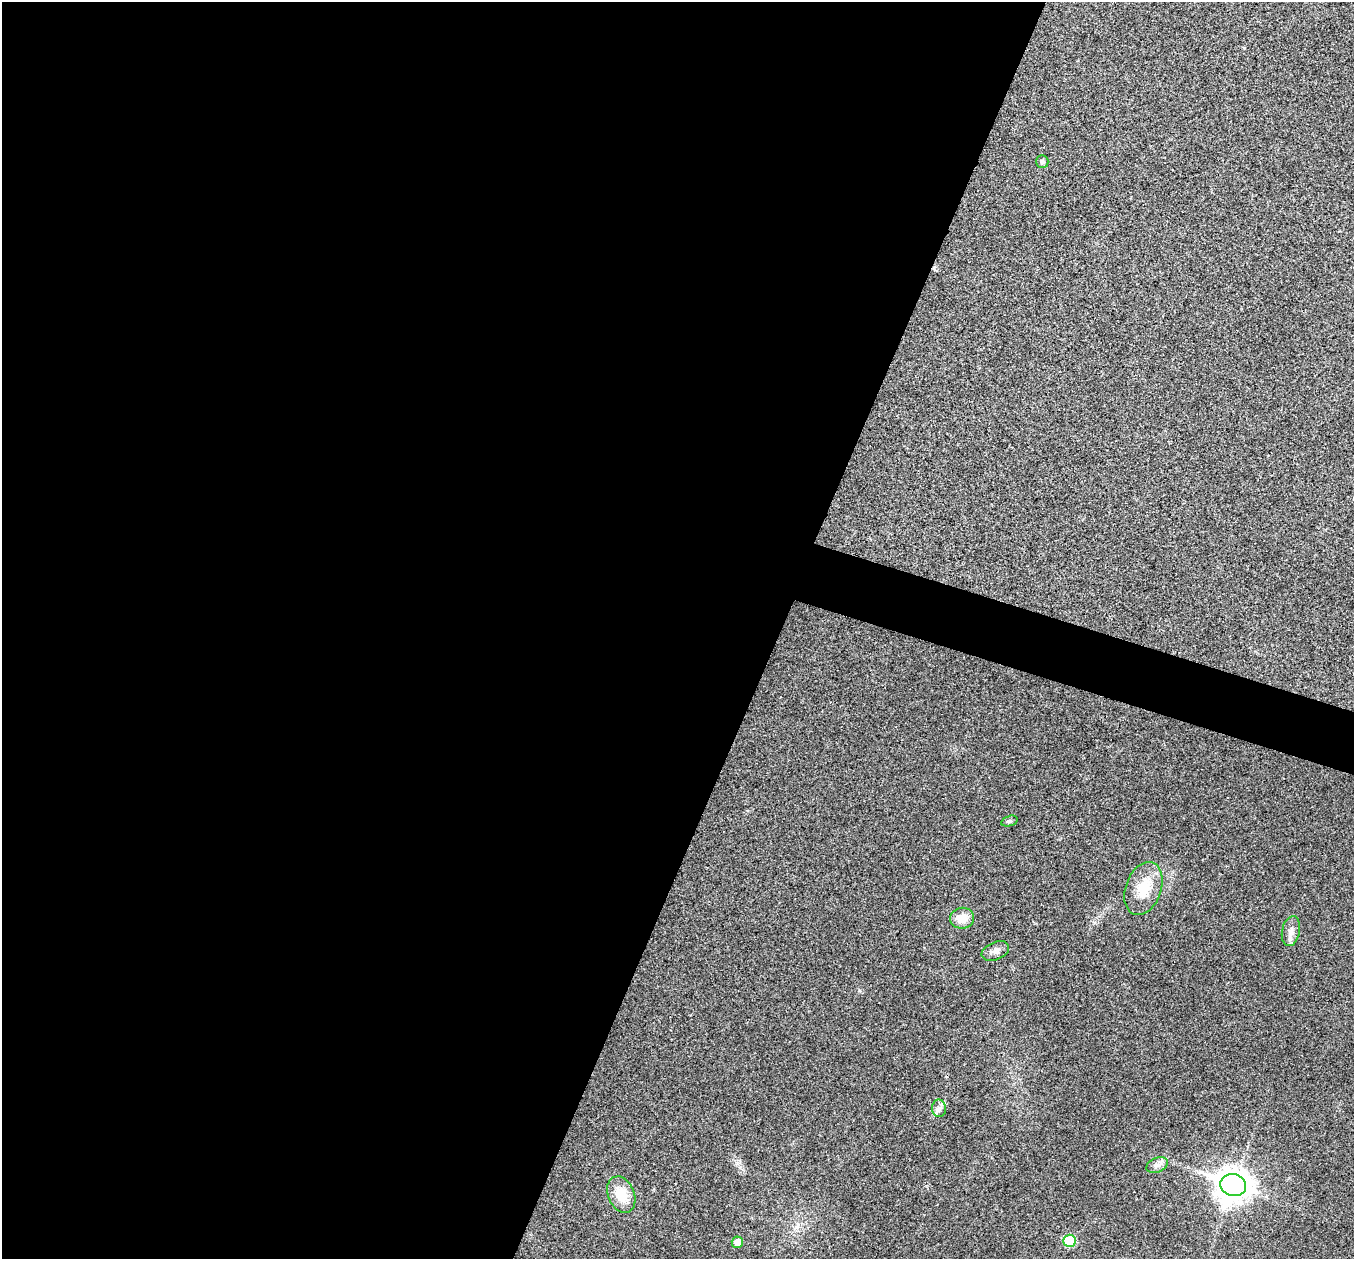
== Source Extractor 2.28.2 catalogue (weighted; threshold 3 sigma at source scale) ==
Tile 5 of 4 x 4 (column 1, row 2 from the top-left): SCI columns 3-1354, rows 2651-3907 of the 5417 x 5431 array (HDU 1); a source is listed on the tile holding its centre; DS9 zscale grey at full resolution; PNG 1356 x 1261 px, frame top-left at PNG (2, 2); each listed source drawn as its Kron ellipse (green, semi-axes under 4 px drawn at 4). Shown black and unused: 60% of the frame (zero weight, under 3 of 4 exposures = <1% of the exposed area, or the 3 px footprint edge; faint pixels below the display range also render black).
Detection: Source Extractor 2.28.2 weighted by HDU 2 'WHT'; one run over the whole footprint, this tile lists its part. Background 0.0223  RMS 0.0052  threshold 0.0234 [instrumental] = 3 sigma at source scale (4.5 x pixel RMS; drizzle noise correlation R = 1.50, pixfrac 1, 0.05/0.05 arcsec/px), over >= 5 px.
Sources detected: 12; all 12 listed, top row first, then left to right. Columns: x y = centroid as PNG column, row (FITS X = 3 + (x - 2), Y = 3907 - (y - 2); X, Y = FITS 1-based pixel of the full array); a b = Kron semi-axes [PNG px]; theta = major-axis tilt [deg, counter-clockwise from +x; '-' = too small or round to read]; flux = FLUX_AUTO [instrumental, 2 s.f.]
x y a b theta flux
1042 161 6 6 - 1.4
1009 821 8 5 16 1.2
1143 889 27 17 70 14
962 918 12 10 9 7.8
1291 931 15 9 78 3.6
995 951 14 9 23 2.9
939 1108 8 7 - 2.2
1157 1165 11 7 23 2.6
1233 1185 13 11 -15 840
621 1195 19 13 -68 12
1070 1241 6 6 - 20
737 1242 6 5 - 5.4
Unlisted compact peaks at least as high as the median listed source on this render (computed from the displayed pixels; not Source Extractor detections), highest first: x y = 737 1163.